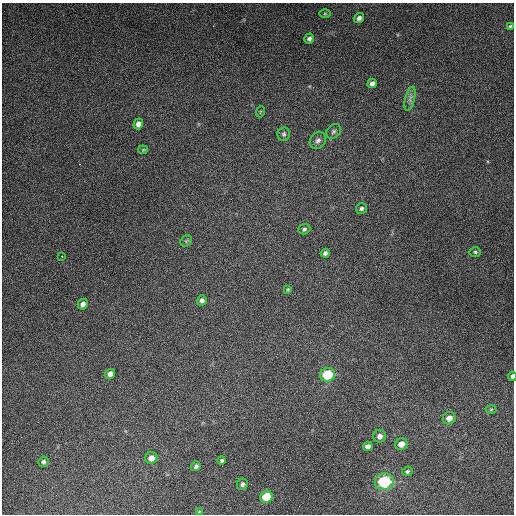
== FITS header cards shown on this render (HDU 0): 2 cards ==
NAXIS1  =                  512
NAXIS2  =                  512

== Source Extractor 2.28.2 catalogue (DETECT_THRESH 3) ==
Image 512 x 512 px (HDU 0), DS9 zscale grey, 1 PNG px = 1 image px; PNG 516 x 516 px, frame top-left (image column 1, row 512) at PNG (2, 3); each listed source drawn as its Kron ellipse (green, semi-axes under 4 px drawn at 4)
Background 5380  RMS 320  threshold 969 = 3 sigma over >= 5 px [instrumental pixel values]
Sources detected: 38; all 38 listed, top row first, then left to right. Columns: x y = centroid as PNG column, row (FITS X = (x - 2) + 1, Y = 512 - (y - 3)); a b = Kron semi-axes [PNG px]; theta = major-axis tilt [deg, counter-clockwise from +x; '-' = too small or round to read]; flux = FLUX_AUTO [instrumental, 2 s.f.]
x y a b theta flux
325 14 6 4 1 2.7e+04
359 18 5 4 - 7.7e+04
510 26 4 3 - 3.0e+04
309 39 5 4 - 6.8e+04
372 83 5 4 - 1.0e+05
410 99 12 5 76 8.3e+04
260 112 5 3 - 2.2e+04
138 124 5 4 - 1.3e+05
333 131 8 6 46 6.4e+04
284 134 7 6 - 4.5e+04
318 140 9 7 55 8.6e+04
143 150 5 4 - 2.3e+04
361 208 5 5 - 5.0e+04
304 229 6 5 - 4.5e+04
186 241 6 5 - 3.6e+04
475 252 5 5 - 3.5e+04
325 253 4 4 - 6.2e+04
62 256 2 2 - 1.2e+04
288 289 3 3 - 2.3e+04
202 300 5 5 - 7.2e+04
83 304 5 4 - 9.4e+04
110 374 5 4 - 1.2e+05
328 375 7 6 - 9.2e+05
512 376 5 3 - 6.8e+04
491 409 5 3 - 2.3e+04
449 418 6 6 - 1.6e+05
380 436 6 6 - 1.1e+05
401 444 6 5 - 1.9e+05
368 446 5 4 - 1.1e+05
151 458 6 6 - 1.6e+05
222 460 4 4 - 4.1e+04
44 462 5 5 - 6.1e+04
196 466 5 4 - 6.0e+04
407 471 5 5 - 4.0e+04
384 482 10 8 12 1.4e+06
242 484 6 5 - 5.6e+04
266 497 6 6 - 5.9e+05
199 512 4 4 - 2.7e+04
At the frame edge (FLAGS 8, measured only in part): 1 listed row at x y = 512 376